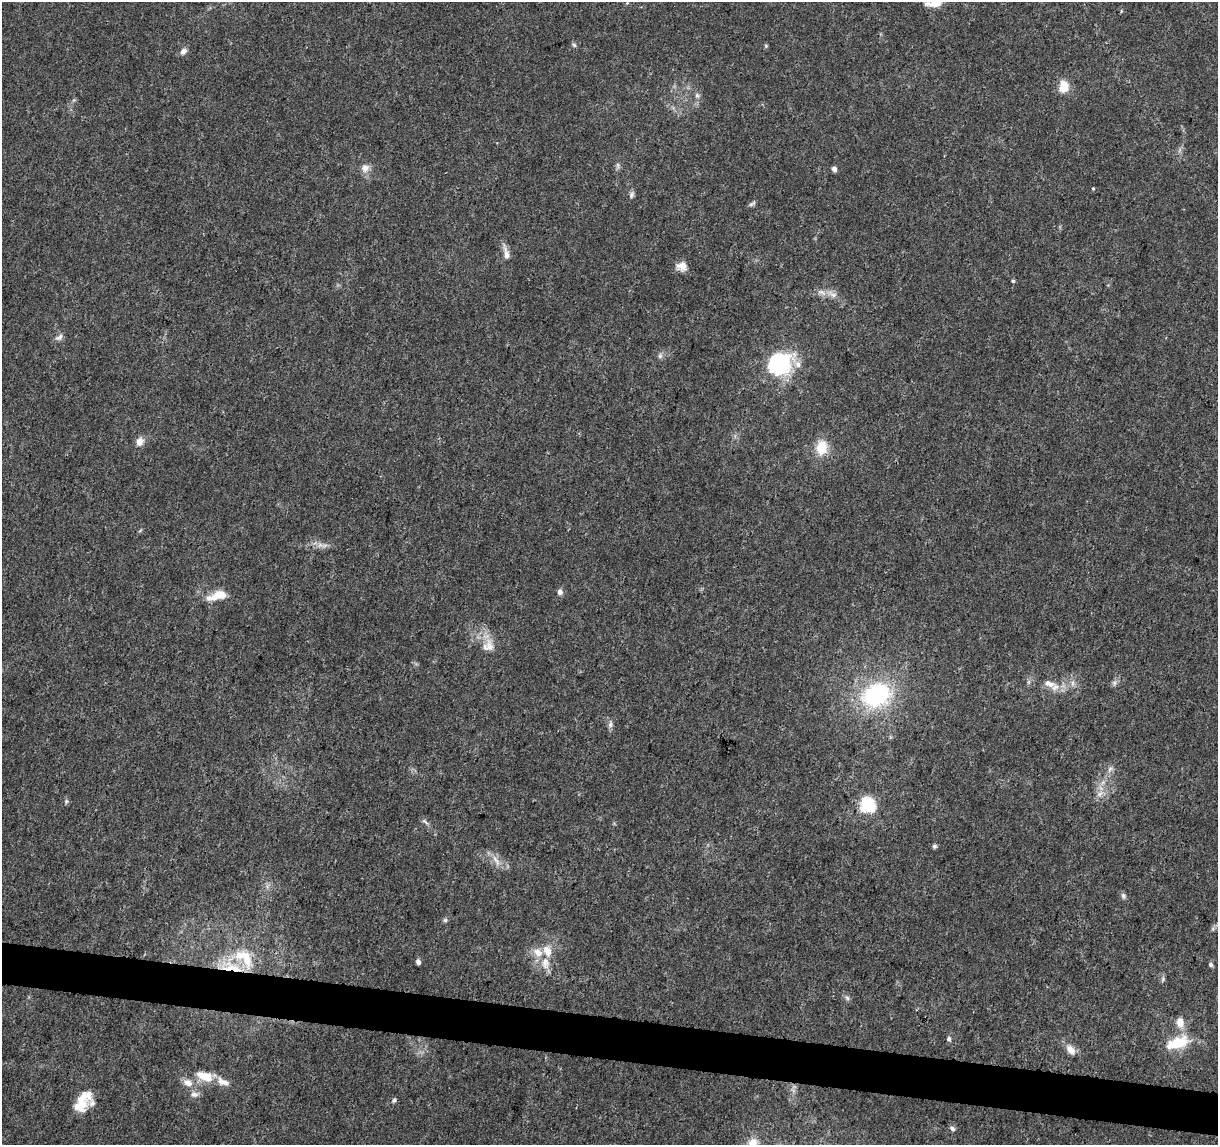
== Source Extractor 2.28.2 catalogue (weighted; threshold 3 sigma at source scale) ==
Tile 6 of 4 x 4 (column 2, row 2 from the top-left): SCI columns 1219-2434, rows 2515-3657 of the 4875 x 5084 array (HDU 1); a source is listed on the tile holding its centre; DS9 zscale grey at full resolution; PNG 1220 x 1147 px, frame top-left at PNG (2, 2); no overlay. Shown black and unused: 4% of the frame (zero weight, under 3 of 5 exposures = <1% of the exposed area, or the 3 px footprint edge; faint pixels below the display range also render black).
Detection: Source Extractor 2.28.2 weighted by HDU 2 'WHT'; one run over the whole footprint, this tile lists its part. Background 0.007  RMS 0.0012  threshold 0.00538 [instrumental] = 3 sigma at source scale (4.5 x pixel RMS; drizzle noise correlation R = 1.50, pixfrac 1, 0.0396/0.0396 arcsec/px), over >= 5 px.
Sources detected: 69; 1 too faint to see at this stretch — not listed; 9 inside a brighter listed object's ellipse — not listed separately; the other 59 listed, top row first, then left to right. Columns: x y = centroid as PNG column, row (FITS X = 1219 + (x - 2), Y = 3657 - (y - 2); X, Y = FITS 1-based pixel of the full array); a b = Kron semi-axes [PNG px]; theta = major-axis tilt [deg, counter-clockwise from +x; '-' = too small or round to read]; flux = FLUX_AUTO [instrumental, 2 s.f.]
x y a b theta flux
1121 11 5 3 - 0.14
574 45 7 5 -55 0.23
766 46 5 4 - 0.15
183 51 9 7 50 0.59
1064 86 7 6 - 3.7
697 95 8 5 -63 0.34
618 165 9 4 -77 0.27
365 168 12 11 - 0.87
834 169 6 6 - 0.38
1093 188 5 3 - 0.11
632 195 11 6 70 0.35
752 204 10 4 30 0.3
506 253 23 7 -78 0.92
682 266 13 10 -4 1
1013 281 4 4 - 0.18
832 294 19 7 -29 0.95
59 337 12 7 34 0.5
660 356 8 6 87 0.34
780 364 28 23 22 11
139 442 9 8 - 0.99
822 448 19 14 84 2.6
140 530 8 3 45 0.15
324 546 9 6 17 0.47
560 592 7 6 - 0.52
216 596 25 10 26 2
489 646 24 12 -85 1.8
1073 683 9 4 -82 0.37
1114 683 6 6 - 0.32
1049 684 22 9 -15 1.6
876 695 29 23 24 14
610 724 11 7 81 0.47
1110 769 11 6 57 0.5
1100 794 12 6 49 0.69
66 801 7 5 70 0.22
868 805 7 6 - 27
425 821 10 5 -45 0.35
934 846 6 6 - 0.25
496 860 20 7 -58 1
1123 896 8 6 -74 0.33
445 920 7 5 44 0.22
1213 929 6 4 -72 0.2
240 955 18 14 25 2.5
418 962 6 4 -67 0.45
545 963 18 11 -88 1.5
1211 964 6 5 - 0.28
231 967 39 13 -13 4.2
1163 979 8 4 60 0.23
847 998 8 5 -54 0.31
1180 1022 12 9 -84 1.3
949 1039 6 5 - 0.32
1177 1043 30 13 20 4
1071 1050 15 8 -48 1.1
205 1076 20 10 -19 2.5
188 1083 13 9 -22 1.1
194 1094 12 8 -9 0.61
394 1100 7 5 54 0.26
80 1104 21 15 51 2.4
952 1129 8 6 -35 0.32
753 1144 18 13 64 2
Overlapping masked pixels (flux is a lower limit): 1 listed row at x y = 231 967
Isophote crosses this tile's border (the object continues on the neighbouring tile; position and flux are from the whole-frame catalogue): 1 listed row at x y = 753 1144